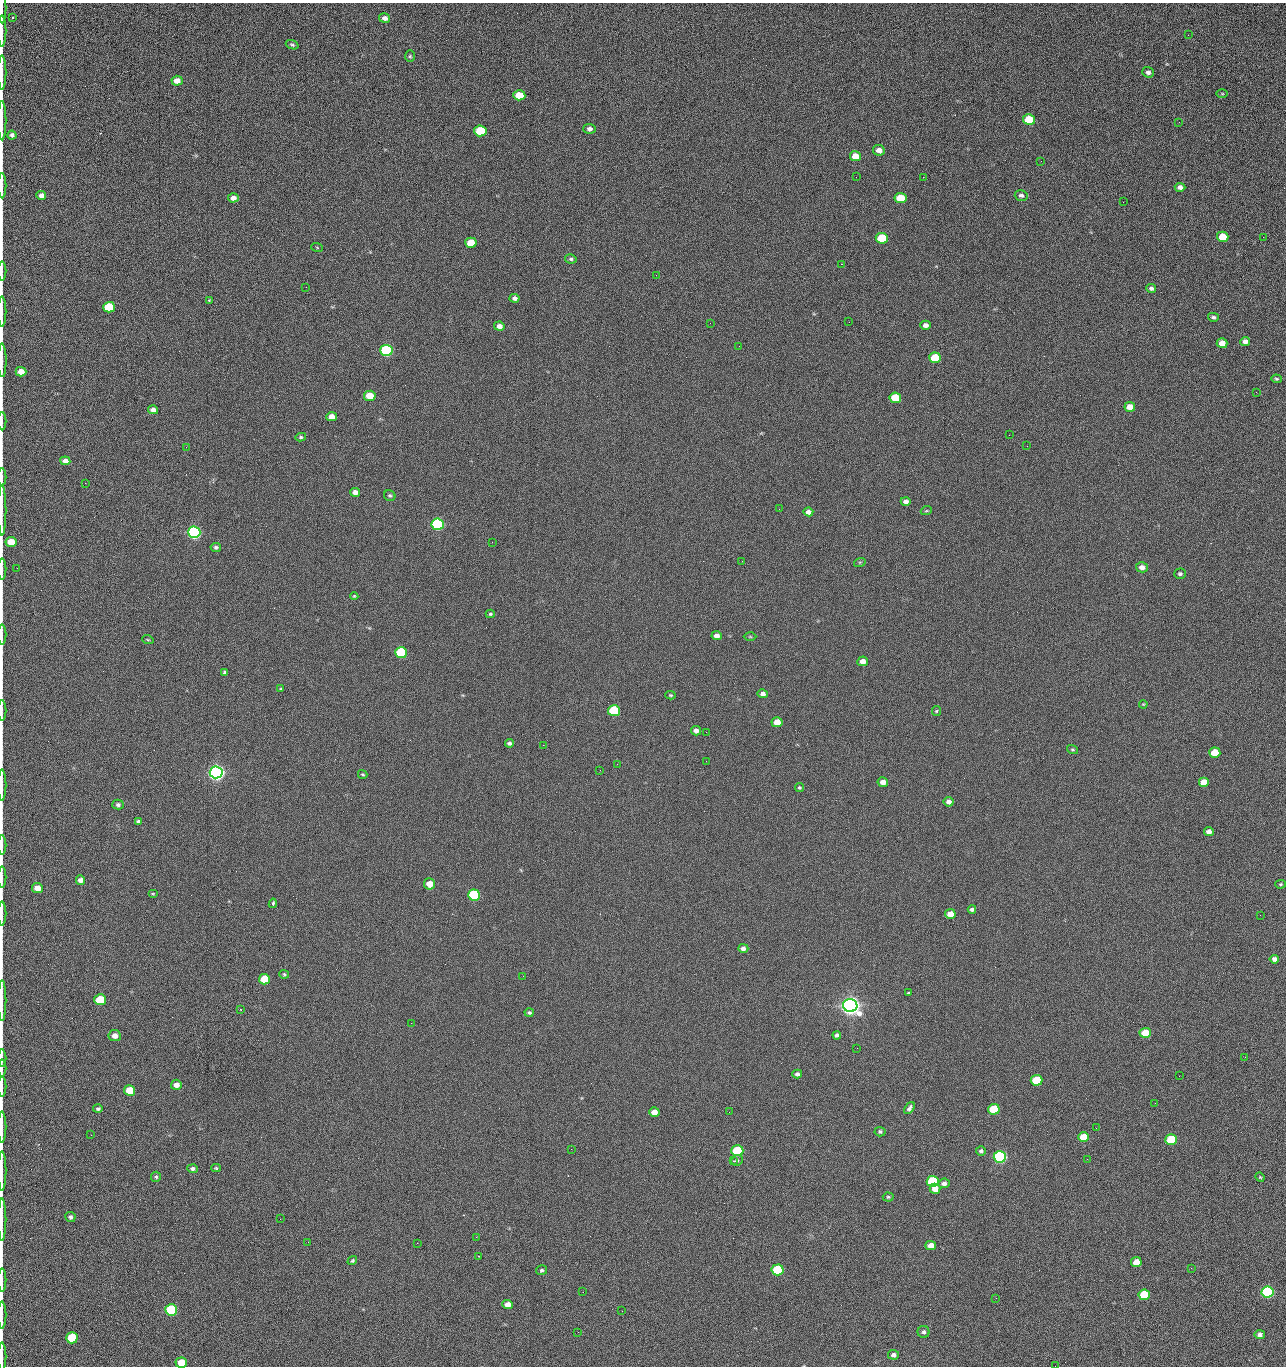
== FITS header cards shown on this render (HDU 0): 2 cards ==
NAXIS1  =                 1284 /fastest changing axis
NAXIS2  =                 1364 /next to fastest changing axis

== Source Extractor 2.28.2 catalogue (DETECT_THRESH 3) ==
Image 1284 x 1364 px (HDU 0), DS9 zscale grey, 1 PNG px = 1 image px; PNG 1288 x 1368 px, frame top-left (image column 1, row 1364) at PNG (2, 3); each listed source drawn as its Kron ellipse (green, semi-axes under 4 px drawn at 4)
Background 123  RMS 14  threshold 43.2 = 3 sigma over >= 5 px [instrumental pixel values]
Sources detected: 222; all 222 listed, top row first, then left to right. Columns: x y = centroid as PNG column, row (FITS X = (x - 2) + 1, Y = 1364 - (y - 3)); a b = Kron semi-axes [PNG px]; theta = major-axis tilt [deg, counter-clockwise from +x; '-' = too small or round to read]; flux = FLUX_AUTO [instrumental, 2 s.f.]
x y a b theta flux
2 8 15 2 90 1.9e+03
13 17 2 2 - 7.3e+02
385 18 5 5 - 4.6e+03
2 31 15 2 90 3.1e+03
1188 35 2 2 - 1.6e+03
292 45 6 4 -21 1.8e+03
410 56 6 5 - 1.4e+03
1148 72 6 5 - 2.9e+03
2 73 17 2 90 3.3e+03
177 81 5 5 - 8.4e+03
1222 94 5 3 - 9.5e+02
519 95 6 5 - 2.3e+04
2 120 20 2 90 3.7e+03
1029 120 6 5 - 4.3e+04
1179 122 2 2 - 1.2e+03
590 129 6 5 - 3.6e+03
480 131 6 5 - 5.3e+04
12 135 4 4 - 2.5e+03
879 150 6 5 - 6.3e+03
855 156 6 5 - 1.6e+04
1041 161 2 2 - 1.9e+03
856 177 2 2 - 2.2e+03
923 177 2 2 - 1.8e+04
2 185 13 2 90 2.5e+03
1180 187 5 4 - 3.7e+03
41 195 5 4 - 4.8e+03
1021 195 6 5 - 2.6e+03
233 198 5 4 - 5.6e+03
900 198 6 5 - 2.8e+04
1123 202 2 2 - 7.8e+02
1223 237 6 5 - 2.4e+04
1263 237 2 2 - 7.8e+02
882 238 6 5 - 4.2e+04
471 243 6 5 - 2.0e+04
317 247 6 3 -20 9.5e+02
571 259 6 4 -12 1.8e+03
841 264 2 2 - 2.7e+04
2 271 9 2 90 1.9e+03
656 275 2 2 - 4.1e+02
306 287 3 2 - 7.7e+02
1151 288 5 4 - 2.5e+03
515 298 5 4 - 3.1e+03
209 300 4 4 - 8.2e+02
109 307 6 5 - 5.2e+04
2 312 15 2 90 2.2e+03
1213 317 5 4 - 2.0e+03
849 322 2 2 - 6.2e+02
710 323 2 2 - 3.4e+03
926 325 5 4 - 3.6e+03
499 326 5 4 - 5.1e+03
1245 341 5 4 - 4.5e+03
1222 343 5 5 - 1.0e+04
739 346 2 2 - 4.2e+02
386 350 6 5 - 1.6e+05
935 358 6 5 - 4.0e+04
2 360 17 2 -89 2.8e+03
21 372 5 5 - 1.1e+04
1276 379 5 4 - 1.3e+03
1256 392 3 2 - 1.0e+03
370 396 6 5 - 2.0e+04
895 398 6 5 - 3.3e+04
1130 407 5 5 - 9.6e+03
153 410 5 4 - 4.7e+03
331 417 5 4 - 9.0e+03
2 421 9 2 90 1.5e+03
1009 435 2 2 - 3.3e+03
301 437 5 4 - 1.5e+03
1027 446 2 2 - 5.1e+02
186 447 2 2 - 3.1e+03
65 461 5 4 - 5.8e+03
2 477 9 2 90 1.4e+03
85 483 3 2 - 9.4e+02
355 492 5 4 - 5.1e+03
390 496 6 5 - 1.8e+03
906 501 5 4 - 3.3e+03
779 509 2 2 - 5.1e+02
2 510 25 2 90 3.8e+03
926 511 5 3 - 1.1e+03
808 512 5 4 - 4.7e+03
438 524 6 5 - 2.0e+05
194 532 6 5 - 3.2e+05
11 542 5 5 - 1.9e+04
492 542 2 2 - 2.8e+03
216 547 5 4 - 2.0e+03
742 561 3 2 - 7.4e+02
860 562 6 4 18 1.1e+03
1142 567 6 5 - 5.4e+03
17 568 2 2 - 3.9e+02
2 569 10 2 90 1.8e+03
1180 574 6 5 - 2.1e+03
354 596 4 4 - 1.0e+03
490 614 4 4 - 1.3e+03
2 634 10 2 90 1.6e+03
717 636 5 4 - 5.1e+03
750 637 6 4 -1 1.1e+03
148 640 6 3 -19 9.9e+02
401 653 6 5 - 9.1e+04
863 661 5 5 - 7.2e+03
225 672 4 4 - 1.9e+03
281 689 3 3 - 1.1e+03
763 694 5 4 - 3.9e+03
670 695 5 4 - 1.2e+03
1143 704 4 3 - 8.1e+02
2 710 10 2 90 1.5e+03
614 711 6 5 - 7.2e+04
936 711 5 4 - 1.1e+03
777 722 5 5 - 1.4e+04
696 731 5 5 - 3.8e+03
706 732 3 2 - 6.9e+02
509 743 4 4 - 2.6e+03
543 745 2 2 - 3.3e+03
1072 749 5 4 - 1.3e+03
1215 753 5 5 - 2.6e+04
706 761 2 2 - 2.1e+03
617 764 2 2 - 2.6e+03
600 770 2 2 - 4.4e+02
216 772 6 6 - 7.2e+05
363 774 5 4 - 1.3e+03
883 782 5 5 - 6.0e+03
1204 782 5 5 - 1.3e+04
2 785 15 2 90 2.6e+03
799 787 4 4 - 1.2e+03
949 802 5 4 - 3.9e+03
118 805 6 5 - 2.3e+03
138 821 4 3 - 2.0e+03
1209 832 5 4 - 5.7e+03
2 845 10 2 90 1.7e+03
2 877 10 2 90 1.7e+03
80 880 4 4 - 5.3e+03
430 884 6 5 - 1.3e+04
1281 884 5 4 - 1.2e+03
37 888 5 5 - 1.0e+04
153 894 5 3 - 9.2e+02
474 895 6 5 - 1.2e+05
273 903 5 2 - 3.2e+03
972 909 4 3 - 2.4e+03
2 913 12 2 90 2.0e+03
950 914 5 5 - 9.4e+03
1260 915 2 2 - 6.7e+02
743 948 5 4 - 3.4e+03
1274 959 5 4 - 4.2e+03
284 974 5 4 - 1.3e+03
523 976 2 2 - 1.9e+03
264 979 5 5 - 3.2e+04
908 993 3 3 - 4.5e+03
2 1000 20 2 90 2.8e+03
100 1000 6 5 - 5.3e+04
850 1005 7 6 - 1.2e+06
241 1010 3 2 - 6.4e+02
529 1013 4 3 - 1.9e+03
411 1023 2 2 - 5.4e+03
1145 1033 5 5 - 2.9e+04
837 1035 4 4 - 2.1e+03
115 1036 6 5 - 6.7e+03
857 1048 2 2 - 1.4e+03
1245 1057 2 2 - 2.0e+03
2 1058 9 2 90 1.3e+03
2 1068 8 2 90 1.3e+03
797 1074 5 4 - 2.3e+03
1179 1076 2 2 - 2.6e+03
1036 1080 6 5 - 4.8e+04
176 1085 5 5 - 7.3e+03
2 1087 10 2 90 1.6e+03
130 1091 5 5 - 3.1e+04
1155 1103 3 2 - 8.3e+02
909 1108 7 4 52 2.6e+03
98 1109 5 4 - 2.0e+03
994 1109 6 5 - 4.3e+04
654 1112 5 5 - 8.6e+03
729 1112 2 2 - 9.5e+02
2 1127 15 2 90 2.9e+03
1096 1128 2 2 - 4.4e+02
880 1132 5 5 - 1.8e+03
91 1135 2 2 - 2.5e+03
1083 1137 5 5 - 1.7e+04
1171 1140 6 5 - 5.8e+04
571 1149 2 2 - 9.5e+02
737 1151 6 5 - 7.8e+04
981 1151 5 5 - 2.2e+03
1000 1157 6 5 - 2.8e+05
1087 1159 2 2 - 1.3e+03
737 1160 6 5 - 1.8e+03
733 1161 2 2 - 7.6e+02
216 1168 5 4 - 1.2e+03
192 1169 5 4 - 2.5e+03
2 1171 20 2 90 3.5e+03
156 1177 5 5 - 1.5e+03
1260 1177 5 4 - 9.9e+02
933 1181 6 5 - 8.5e+04
944 1183 6 4 9 3.4e+03
935 1189 5 5 - 9.9e+03
888 1197 5 4 - 1.4e+03
70 1217 5 5 - 2.3e+03
280 1219 2 2 - 2.2e+03
2 1220 21 2 90 3.7e+03
476 1237 2 2 - 8.5e+03
308 1242 3 2 - 1.7e+03
417 1243 2 2 - 5.5e+03
931 1246 5 4 - 8.9e+03
478 1256 3 2 - 2.3e+03
352 1261 5 4 - 1.5e+03
1136 1262 5 5 - 1.4e+04
1191 1268 2 2 - 4.6e+02
541 1270 5 5 - 1.7e+03
778 1270 6 5 - 8.0e+04
2 1280 12 2 90 2.2e+03
583 1292 2 2 - 5.2e+02
1267 1292 6 5 - 1.9e+05
1144 1295 6 5 - 4.6e+04
996 1298 2 2 - 2.9e+03
508 1305 5 4 - 7.6e+03
171 1310 6 5 - 1.0e+05
622 1311 2 2 - 8.7e+02
2 1315 13 2 90 2.5e+03
578 1332 2 2 - 3.6e+03
924 1332 6 6 - 2.4e+03
1260 1334 5 4 - 3.3e+03
72 1338 6 5 - 5.4e+04
893 1355 5 5 - 3.4e+03
2 1357 14 2 90 2.3e+03
181 1363 5 5 - 1.9e+04
1055 1366 2 2 - 1.9e+03
At the frame edge (FLAGS 8, measured only in part): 31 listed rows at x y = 2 8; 2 31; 2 73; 2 120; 12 135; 2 185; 2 271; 2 312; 2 360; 2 421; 2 477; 2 510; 2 569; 2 634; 2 710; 2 785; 2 845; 2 877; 2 913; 2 1000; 2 1058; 2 1068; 2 1087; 2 1127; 2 1171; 2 1220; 2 1280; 2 1315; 2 1357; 181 1363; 1055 1366

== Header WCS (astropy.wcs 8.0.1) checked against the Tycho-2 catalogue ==
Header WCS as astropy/WCSLIB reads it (CRVAL/CRPIX/CD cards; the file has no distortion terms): RA---TAN/DEC--TAN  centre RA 15:41:40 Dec +51:59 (235.42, +51.98 deg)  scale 1.26 arcsec/px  FOV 26.9' x 28.5'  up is +92 deg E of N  parity flipped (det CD > 0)
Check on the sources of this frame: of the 60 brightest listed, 10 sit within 2.0 arcsec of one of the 12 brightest Tycho-2 stars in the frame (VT <= 12.29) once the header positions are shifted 0.34 arcsec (0.32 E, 0.10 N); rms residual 1.10 arcsec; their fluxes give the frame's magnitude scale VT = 24.51 - 2.5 log10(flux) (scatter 0.24 mag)
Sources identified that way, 10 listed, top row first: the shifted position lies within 2.0 arcsec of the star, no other Tycho-2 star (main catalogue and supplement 1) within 4.0 arcsec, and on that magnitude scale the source's flux lands within +1.5 / -3 mag of the star's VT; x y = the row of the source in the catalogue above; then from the Tycho-2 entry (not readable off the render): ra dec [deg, ICRS J2000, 3 dp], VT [Tycho-2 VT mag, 2 dp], TYC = Tycho-2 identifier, HIP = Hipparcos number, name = IAU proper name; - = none
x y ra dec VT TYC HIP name
386 350 235.614 +52.064 11.61 3489-1132-1 - -
438 524 235.514 +52.049 11.19 3489-1407-1 - -
216 772 235.378 +52.130 9.31 3489-1322-1 76850 -
474 895 235.303 +52.042 11.52 3489-958-1 - -
850 1005 235.232 +51.912 9.59 3489-824-1 - -
1000 1157 235.143 +51.862 10.97 3489-1016-1 - -
933 1181 235.131 +51.886 12.29 3489-908-1 - -
778 1270 235.084 +51.941 11.45 3489-1346-1 - -
1267 1292 235.062 +51.771 11.53 3489-1453-1 - -
171 1310 235.075 +52.152 11.74 3489-912-1 - -